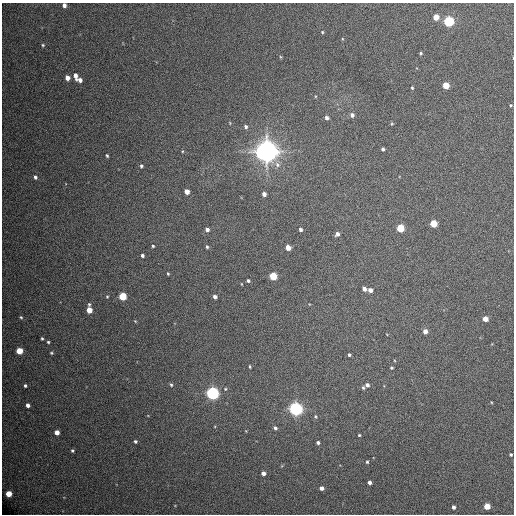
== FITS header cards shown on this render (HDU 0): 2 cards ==
NAXIS1  =                  512 / Axis length
NAXIS2  =                  512 / Axis length

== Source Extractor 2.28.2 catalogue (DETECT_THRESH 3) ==
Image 512 x 512 px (HDU 0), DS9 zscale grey, 1 PNG px = 1 image px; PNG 516 x 516 px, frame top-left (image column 1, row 512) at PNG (2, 3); no overlay
Background 402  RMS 19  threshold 57.2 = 3 sigma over >= 5 px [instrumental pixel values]
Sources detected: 80; all 80 listed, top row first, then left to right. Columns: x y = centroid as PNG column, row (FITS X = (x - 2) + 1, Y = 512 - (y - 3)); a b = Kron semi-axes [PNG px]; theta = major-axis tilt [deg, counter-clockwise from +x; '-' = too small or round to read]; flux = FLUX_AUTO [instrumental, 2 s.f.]
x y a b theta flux
64 5 4 4 - 5.6e+03
436 17 4 4 - 2.2e+04
449 21 5 5 - 1.7e+05
322 32 4 4 - 1.3e+03
342 39 4 3 - 1.0e+03
43 45 4 4 - 1.6e+03
421 53 4 3 - 1.7e+03
281 57 5 3 - 1.2e+03
75 76 7 4 -83 6.6e+03
67 78 4 4 - 9.6e+03
80 80 5 4 - 5.7e+03
446 85 5 4 - 2.8e+04
412 88 4 3 - 1.5e+03
511 105 4 3 - 1.2e+03
352 115 5 5 - 3.6e+03
327 118 4 4 - 4.3e+03
230 123 4 3 - 9.5e+02
392 124 5 3 - 1.1e+03
246 127 5 4 - 2.8e+03
383 149 4 3 - 2.7e+03
266 151 8 8 - 1.5e+06
107 156 4 3 - 1.7e+03
141 166 4 4 - 2.2e+03
35 177 5 4 - 3.0e+03
187 192 4 4 - 1.1e+04
264 194 4 4 - 5.6e+03
433 224 5 4 - 3.9e+04
400 228 5 4 - 5.6e+04
300 229 4 3 - 3.2e+03
207 230 5 4 - 3.9e+03
337 234 5 4 - 4.2e+03
153 246 3 3 - 1.6e+03
207 247 4 3 - 2.1e+03
288 248 4 4 - 1.4e+04
142 255 4 3 - 2.7e+03
168 273 3 2 - 1.4e+03
273 276 5 4 - 5.7e+04
248 281 3 3 - 2.3e+03
364 289 4 4 - 6.1e+03
370 290 4 4 - 6.8e+03
122 296 5 4 - 6.2e+04
107 297 4 4 - 1.2e+03
215 297 4 4 - 4.5e+03
89 304 5 4 - 1.5e+03
89 310 5 4 - 1.8e+04
21 317 4 3 - 1.6e+03
485 319 4 4 - 1.2e+04
135 321 5 4 - 1.2e+03
425 331 4 4 - 8.0e+03
42 338 3 2 - 1.5e+03
48 342 3 3 - 1.6e+03
19 351 4 4 - 3.2e+04
51 353 4 3 - 1.5e+03
349 355 3 3 - 2.0e+03
250 366 4 3 - 1.5e+03
391 368 3 3 - 1.7e+03
25 385 3 3 - 2.2e+03
171 385 6 4 -62 1.9e+03
367 385 4 4 - 3.9e+03
363 388 5 3 - 2.0e+03
225 389 5 4 - 1.8e+03
212 393 5 5 - 4.5e+05
491 402 3 2 - 9.2e+02
28 405 4 4 - 5.9e+03
295 409 5 5 - 5.1e+05
316 416 6 5 - 1.9e+03
275 428 5 4 - 3.2e+03
57 432 4 4 - 1.2e+04
359 435 3 3 - 1.3e+03
135 441 3 3 - 2.3e+03
318 442 3 3 - 3.0e+03
72 450 3 3 - 1.8e+03
511 454 3 3 - 2.1e+03
367 462 4 3 - 1.7e+03
263 473 4 4 - 6.5e+03
369 482 4 4 - 4.6e+03
321 488 4 4 - 5.7e+03
9 494 4 4 - 2.5e+04
487 506 4 4 - 3.1e+04
453 507 4 3 - 4.4e+03
At the frame edge (FLAGS 8, measured only in part): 1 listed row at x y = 64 5